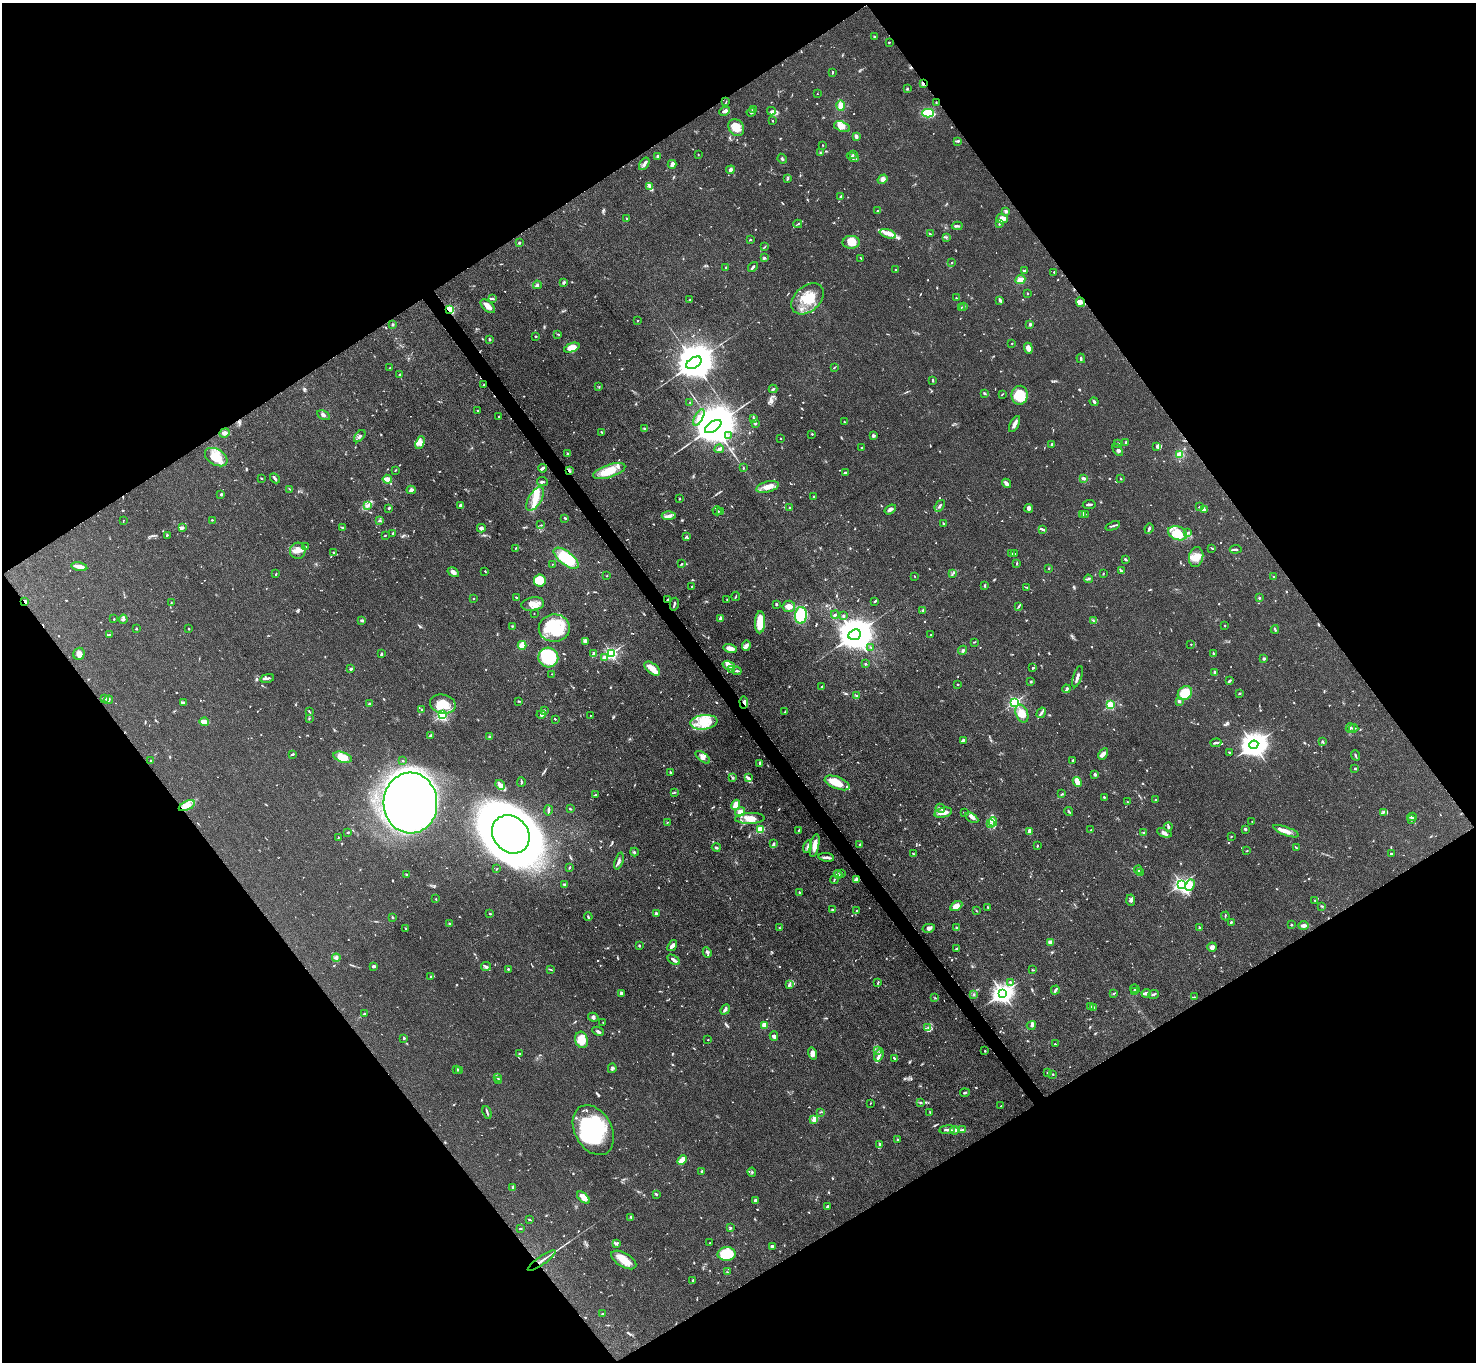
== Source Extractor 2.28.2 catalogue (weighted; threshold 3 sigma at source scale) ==
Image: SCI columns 3-5895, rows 298-5735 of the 5898 x 5892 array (HDU 1 of 3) = the unmasked area's bounding box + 8 px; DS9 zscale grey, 4 x 4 block average (1 PNG px = mean of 4 x 4 image px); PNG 1478 x 1364 px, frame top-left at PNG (2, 3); each listed source drawn as its Kron ellipse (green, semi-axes under 4 px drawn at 4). Shown black and unused: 49% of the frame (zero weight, under 3 of 4 exposures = <1% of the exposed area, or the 3 px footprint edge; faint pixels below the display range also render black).
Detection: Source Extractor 2.28.2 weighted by HDU 2 'WHT'. Background 0.0607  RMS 0.0053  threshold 0.0238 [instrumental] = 3 sigma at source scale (4.5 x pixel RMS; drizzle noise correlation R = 1.50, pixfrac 1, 0.05/0.05 arcsec/px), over >= 5 px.
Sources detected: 1094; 10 too faint to see at this stretch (4 x 4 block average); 11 inside a brighter object's white glare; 4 cosmic-ray / hot-pixel residue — neither listed nor drawn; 27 coinciding with a brighter row at this scale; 100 inside a brighter listed object's ellipse — not listed separately; of the other 942, all 500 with FLUX_AUTO >= 2.03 (the completeness limit of this list) listed and drawn (442 fainter detections not listed), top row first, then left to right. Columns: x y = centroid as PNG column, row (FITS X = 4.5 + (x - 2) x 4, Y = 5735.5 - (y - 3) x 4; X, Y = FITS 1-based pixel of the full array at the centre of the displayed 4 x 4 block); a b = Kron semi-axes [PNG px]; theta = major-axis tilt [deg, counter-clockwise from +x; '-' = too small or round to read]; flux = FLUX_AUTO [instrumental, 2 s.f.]
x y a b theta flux
874 37 3 2 - 2.6
889 42 2 2 - 3.8
832 72 3 2 - 2.8
923 83 2 2 - 54
907 89 3 2 - 2.6
817 94 2 2 - 2.2
726 102 3 2 - 2.5
936 102 2 2 - 2.2
841 105 5 4 - 23
753 110 2 2 - 5.8
724 111 5 3 - 9.4
771 111 4 3 - 6.5
751 112 4 3 - 5.5
928 113 6 4 -2 92
772 121 2 2 - 2.9
842 127 8 5 -19 18
736 128 9 7 -56 38
856 136 4 2 - 9.9
958 141 4 3 - 4.3
823 145 2 2 - 6.3
821 153 3 2 - 2.7
698 154 2 2 - 2.6
853 154 3 2 - 3.2
658 157 3 3 - 7.6
853 157 6 2 -25 7.6
782 159 5 2 - 4.3
644 164 7 3 57 10
672 164 4 2 - 18
730 170 4 3 - 9.2
788 179 3 2 - 2.8
882 179 5 4 - 11
650 187 4 2 - 5.6
841 196 3 2 - 6.3
878 211 3 2 - 3.1
1006 211 2 2 - 8.3
626 219 2 2 - 3
1002 219 6 4 -1 25
798 224 4 2 - 3.6
999 224 2 2 - 2.2
957 226 5 2 - 5.4
888 234 8 4 -17 17
930 234 2 2 - 3.2
946 237 3 2 - 2.4
750 240 3 2 - 3
851 242 8 6 4 55
519 243 2 2 - 18
765 247 4 2 - 2.8
764 258 3 3 - 3.7
861 258 3 2 - 2.6
952 263 2 2 - 3.1
726 267 4 2 - 3
753 267 5 2 - 7.8
895 270 2 2 - 6.3
1024 270 3 2 - 4
1054 272 2 2 - 2.4
1020 280 5 4 - 20
564 283 4 2 - 3.8
537 285 4 4 - 6.6
1027 293 2 2 - 2.2
956 298 3 2 - 2.3
492 299 4 2 - 4.9
808 299 18 12 42 87
690 300 3 2 - 3.3
1000 300 4 2 - 8.8
1080 302 5 4 - 15
488 306 8 5 -41 21
961 307 2 2 - 2.1
963 307 2 2 - 2.2
450 310 2 2 - 300
638 320 2 2 - 2.3
392 324 2 2 - 4.8
1030 324 2 2 - 13
558 334 4 2 - 2.5
536 336 2 2 - 4.5
490 339 3 2 - 3.4
1012 343 2 2 - 4.9
572 348 8 4 21 44
1028 348 5 3 - 20
1081 358 5 2 - 6.8
694 363 8 5 32 16000
834 367 4 2 - 2.5
390 368 2 2 - 4.9
399 375 3 2 - 2.6
933 380 3 2 - 4.4
484 385 3 2 - 2.5
599 387 2 2 - 2.3
773 389 4 2 - 5.1
985 393 4 2 - 3.7
1002 394 3 2 - 2.1
1020 395 9 8 - 100
690 402 2 2 - 3.6
1094 402 4 2 - 6
477 411 2 2 - 2.1
324 415 7 2 -27 6.6
499 416 2 2 - 2.3
699 417 9 4 62 18
754 418 2 2 - 2.1
844 422 2 2 - 2.4
755 423 3 2 - 5.3
1015 424 9 3 62 14
713 427 9 5 33 21000
645 428 4 2 - 3.8
601 432 2 2 - 5.2
224 433 5 4 - 9.8
812 434 2 2 - 3.4
728 435 2 2 - 2.5
873 435 4 3 - 5.6
360 436 7 3 48 8.2
781 438 2 2 - 5
1126 442 2 2 - 4.3
420 443 7 3 69 12
1118 443 2 2 - 4.5
1051 444 2 2 - 3.1
1157 446 4 3 - 7.3
861 447 3 2 - 2.2
719 449 4 2 - 7.2
1118 450 7 3 -57 6.6
568 454 2 2 - 5.4
1179 454 4 3 - 18
216 457 12 8 -32 56
542 468 4 2 - 12
743 468 2 2 - 2.8
395 470 3 2 - 2.6
569 471 3 2 - 3.6
609 471 17 6 18 87
845 473 3 2 - 4.8
261 478 2 2 - 2.1
275 478 5 2 - 6.2
1083 478 3 2 - 10
387 479 5 4 - 16
1121 479 3 2 - 2.2
542 481 5 2 - 4.7
1006 483 5 2 - 17
768 487 11 5 15 27
290 489 3 2 - 2.5
411 490 4 4 - 10
221 494 3 2 - 3.9
814 497 3 2 - 4.1
535 499 13 6 59 44
679 499 2 2 - 2.7
368 505 4 3 - 7
461 505 3 2 - 19
1089 505 6 2 7 4.9
940 506 6 2 53 6.6
790 507 2 2 - 2.8
1199 507 2 2 - 2.8
389 508 3 2 - 5.5
1029 508 4 3 - 7.3
890 509 6 3 35 11
1205 510 3 2 - 3.2
717 511 5 2 - 3.5
720 512 3 2 - 2.5
1085 514 3 2 - 2.5
1082 515 2 2 - 3.2
669 516 7 4 1 13
565 518 4 2 - 3.6
123 520 3 2 - 2.3
212 520 2 2 - 3.6
380 521 4 2 - 4
943 524 4 2 - 3.9
541 525 3 2 - 2
1113 526 8 2 20 6.4
182 528 3 2 - 11
343 528 3 2 - 2.9
481 528 4 4 - 10
1149 528 5 2 - 8.6
1043 529 3 2 - 5.3
393 533 3 2 - 2.7
1177 533 10 6 -20 74
1188 533 3 2 - 6.7
167 535 2 2 - 4
385 535 3 2 - 2.7
686 537 2 2 - 3.4
306 547 2 2 - 3.4
516 548 4 2 - 2.9
1212 548 4 2 - 2.6
1236 549 6 2 5 7.5
298 551 8 7 - 22
333 553 3 2 - 3.5
1012 553 3 2 - 2.7
1014 553 3 2 - 2.2
1196 557 10 7 77 34
566 558 15 6 -37 170
1126 559 3 2 - 4.7
1017 563 4 2 - 2.6
552 564 2 2 - 3.1
681 564 2 2 - 2.3
79 567 8 3 -12 27
1049 568 2 2 - 4.4
1121 570 3 2 - 3.4
485 571 2 2 - 2.5
453 572 6 4 -32 13
953 573 4 2 - 4
276 574 3 2 - 2
1103 574 2 2 - 2.9
607 576 2 2 - 2.2
915 576 2 2 - 2.2
1274 577 2 2 - 3.3
1088 579 4 3 - 4.9
540 580 6 6 - 59
985 586 3 2 - 4.7
692 587 2 2 - 2.6
1027 587 4 2 - 2.8
736 596 4 2 - 2.5
516 597 3 2 - 3.7
1259 598 2 2 - 3.7
473 599 2 2 - 5.4
668 599 3 2 - 4.4
727 600 2 2 - 2.3
25 601 3 2 - 7.7
875 601 4 2 - 3.4
171 603 2 2 - 2.4
533 604 11 6 10 27
674 604 6 2 77 6
776 604 3 2 - 4.6
789 606 6 5 - 21
1019 606 4 2 - 3.2
923 610 2 2 - 5.3
534 614 2 2 - 2.6
835 614 4 2 - 3.8
801 615 8 6 86 110
843 616 3 3 - 3.7
114 619 2 2 - 2.7
123 619 4 3 - 5.9
721 619 4 3 - 13
362 620 4 3 - 6
1093 620 4 2 - 2.9
760 622 11 5 88 63
1225 625 2 2 - 2.3
513 626 3 2 - 3.2
554 628 15 14 - 130
137 629 3 2 - 2.1
189 629 2 2 - 2.1
1275 629 4 2 - 3.4
109 634 3 2 - 2.5
855 635 6 5 - 10000
931 635 2 2 - 2.9
586 641 3 2 - 3.3
974 642 3 2 - 2
1191 644 2 2 - 2.1
522 645 4 3 - 42
746 646 5 4 - 12
730 648 7 3 -13 25
871 648 3 2 - 2.6
963 650 5 3 - 5.6
382 653 3 2 - 3.1
611 653 2 2 - 680
1213 653 3 2 - 3.7
79 654 6 5 - 15
594 654 3 3 - 14
548 657 10 9 - 220
604 658 2 2 - 44
1264 659 3 2 - 6.8
865 664 2 2 - 11
729 665 6 4 -16 15
1033 668 3 2 - 3.4
351 669 2 2 - 7.3
652 669 9 5 -40 36
731 669 3 2 - 2.4
737 671 5 2 - 5.1
1215 672 2 2 - 7.5
552 674 2 2 - 3.1
1078 677 11 2 72 11
267 678 7 2 11 6.6
1229 681 4 2 - 6.7
1031 682 3 2 - 2.8
958 684 2 2 - 3.8
822 687 2 2 - 2.9
1066 689 4 2 - 4.9
1185 693 8 6 48 96
1239 694 4 2 - 2.7
857 695 3 2 - 2.8
105 698 2 2 - 2.1
108 700 5 2 - 5.4
519 701 3 2 - 2.1
1179 701 2 2 - 25
744 702 6 4 -86 13
1015 702 2 2 - 570
183 703 3 2 - 2.6
369 704 4 3 - 5
443 704 13 9 -13 57
1111 705 2 2 - 290
422 709 2 2 - 2.5
544 710 2 2 - 2.1
309 712 3 2 - 2.7
785 712 3 2 - 3.9
1041 713 5 2 - 6.9
541 714 5 3 - 9.9
1022 714 9 6 -66 37
442 715 2 2 - 600
590 715 2 2 - 2.1
309 718 2 2 - 2.1
555 719 2 2 - 2.1
204 722 5 2 - 34
704 722 14 7 7 54
1350 728 4 3 - 5.4
1353 728 5 2 - 3.5
430 735 4 2 - 6
489 736 2 2 - 4.6
963 740 4 2 - 8.1
1322 741 3 2 - 2.1
1216 743 5 2 - 5.6
1254 745 5 4 - 4500
1229 752 3 2 - 2.2
292 754 3 2 - 4.4
1103 754 6 3 62 11
1355 755 5 2 - 4.3
342 757 9 5 -18 46
703 757 8 3 -39 13
1072 760 3 2 - 2.9
151 761 2 2 - 2.6
402 761 2 2 - 3.1
760 763 3 2 - 8.6
1355 768 3 2 - 3.4
670 772 2 2 - 4
1095 774 3 2 - 7.6
732 778 3 2 - 3.3
748 778 4 3 - 6.8
521 782 5 2 - 4.2
1077 782 5 3 - 44
837 783 13 6 -21 57
500 785 5 3 - 21
674 792 3 2 - 2.7
1062 794 3 2 - 2.6
596 795 4 2 - 4.9
1104 797 3 2 - 3.6
1156 799 3 2 - 2.4
1127 802 2 2 - 3.9
410 803 30 27 -87 5400
736 805 5 3 - 30
187 806 9 4 25 30
940 808 5 2 - 4
570 809 3 2 - 2.4
548 810 5 2 - 4.2
1069 811 4 2 - 3.7
740 812 5 4 - 20
964 812 3 2 - 2.1
1383 812 3 2 - 3.3
943 813 9 4 14 23
1412 817 5 3 - 4.9
750 818 15 5 2 41
972 818 7 2 -32 7.8
1411 820 3 2 - 3.8
1252 821 2 2 - 2.5
993 822 4 2 - 6.9
667 823 3 2 - 2.3
991 824 3 2 - 4.8
1168 827 4 2 - 9.1
1245 829 2 2 - 6.5
760 830 2 2 - 210
799 830 3 2 - 2.9
1091 830 2 2 - 4.5
1030 831 4 3 - 14
1286 831 13 4 -20 23
347 832 3 2 - 2.3
1143 833 2 2 - 2.6
1164 833 8 3 -22 14
511 834 20 17 -49 10000
338 837 3 2 - 2.8
1231 837 2 2 - 2.1
774 843 4 2 - 5.4
859 845 3 2 - 3
815 846 12 4 78 27
1037 846 3 2 - 2.5
716 847 4 3 - 5.2
808 847 6 2 75 7.7
1296 848 2 2 - 4.4
1246 851 3 2 - 2
634 852 4 2 - 4.6
1391 853 2 2 - 3.9
913 854 3 2 - 2.7
826 857 8 3 -9 11
619 861 9 2 72 9.2
569 867 2 2 - 4.9
497 869 2 2 - 2.4
1138 870 4 2 - 8.1
1140 872 3 2 - 2.4
841 873 3 2 - 2.3
838 874 4 2 - 4.2
407 875 2 2 - 16
856 879 3 2 - 12
834 880 4 2 - 3.5
565 884 3 2 - 7
1181 884 3 2 - 1000
1190 885 6 3 62 15
799 893 4 2 - 3.9
436 899 2 2 - 6.6
1131 900 5 4 - 9.2
1315 901 3 2 - 2.3
956 906 6 4 31 28
1322 906 4 2 - 3.2
988 907 2 2 - 2.6
832 909 3 2 - 4.2
857 910 3 2 - 3.2
976 911 2 2 - 2.2
656 913 4 3 - 5.1
490 914 3 2 - 2.9
1225 916 4 2 - 2.6
392 917 2 2 - 3.7
588 917 4 2 - 3.5
1231 922 2 2 - 4.8
449 924 2 2 - 8.2
1291 925 2 2 - 7.7
1303 926 5 3 - 12
956 927 2 2 - 5.8
406 928 2 2 - 2.5
779 928 2 2 - 2.4
929 928 6 4 12 8.8
1200 928 2 2 - 35
1050 942 3 3 - 8.8
639 945 3 2 - 3.2
672 946 6 3 53 11
1212 947 5 4 - 11
956 948 3 2 - 2.9
707 952 5 3 - 7.3
336 958 4 3 - 5.6
674 960 7 3 -33 12
374 966 3 2 - 11
486 966 5 4 - 7.3
508 969 2 2 - 5
550 969 4 2 - 2.2
1032 970 3 2 - 2.2
430 976 2 2 - 3.8
878 982 3 2 - 3.5
1010 982 3 2 - 4.2
789 985 3 2 - 9.7
1135 989 5 4 - 7.1
1055 990 4 2 - 5.8
1134 992 3 2 - 8.1
621 993 4 3 - 7.3
1003 993 3 3 - 2300
1114 993 3 2 - 3.1
1146 993 4 2 - 17
973 994 2 2 - 2.2
1153 994 5 2 - 5.2
1194 997 3 2 - 2.3
935 998 2 2 - 2.4
1090 1006 3 2 - 2.6
1093 1007 3 2 - 3.5
725 1009 5 2 - 9.7
364 1014 3 2 - 7.7
593 1017 5 4 - 7.2
603 1022 2 2 - 2.3
764 1025 2 2 - 130
1031 1025 5 3 - 7.4
928 1028 3 2 - 5.3
598 1031 6 3 -25 6.8
774 1036 5 3 - 6.8
404 1038 3 2 - 3.4
582 1040 8 6 -74 42
708 1040 2 2 - 3.8
1055 1044 2 2 - 2.2
877 1051 3 2 - 3
985 1051 3 2 - 2.1
813 1053 6 4 -73 18
519 1054 2 2 - 4.8
879 1055 7 3 70 11
894 1058 3 2 - 3.1
612 1068 5 2 - 5
456 1069 3 2 - 2.8
460 1070 3 2 - 2.8
1048 1072 3 2 - 4.8
1053 1074 2 2 - 2.7
498 1078 3 2 - 5.1
499 1080 2 2 - 2.2
965 1093 5 2 - 3.3
870 1103 2 2 - 2.3
920 1103 4 2 - 3.7
1001 1106 2 2 - 3
487 1112 7 2 -73 5.3
821 1112 4 2 - 2.7
930 1112 3 2 - 2.1
814 1120 4 3 - 11
593 1130 26 18 -61 330
947 1130 8 2 7 8.1
954 1130 4 3 - 8
962 1130 4 2 - 4.7
897 1139 2 2 - 2.4
880 1144 2 2 - 9.2
682 1160 5 4 - 18
702 1171 2 2 - 4.2
752 1172 4 2 - 3.3
513 1188 3 2 - 11
656 1194 4 2 - 3.9
583 1198 8 3 -40 30
755 1200 2 2 - 32
828 1206 4 2 - 3.3
631 1217 2 2 - 7.4
529 1220 3 2 - 3.8
731 1227 2 2 - 2.3
520 1228 2 2 - 3.3
710 1243 2 2 - 2.4
617 1244 3 2 - 2.1
772 1246 3 2 - 5.7
727 1254 9 7 1 150
624 1260 14 7 -31 45
542 1261 17 2 35 17
727 1272 3 2 - 2.4
693 1280 3 2 - 2.8
603 1314 2 2 - 3.7
Overlapping masked pixels (flux is a lower limit): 8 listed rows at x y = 923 83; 450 310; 569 471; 668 599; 25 601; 744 702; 856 879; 542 1261
Diffuse or blended objects may show on this block-average render without a row.